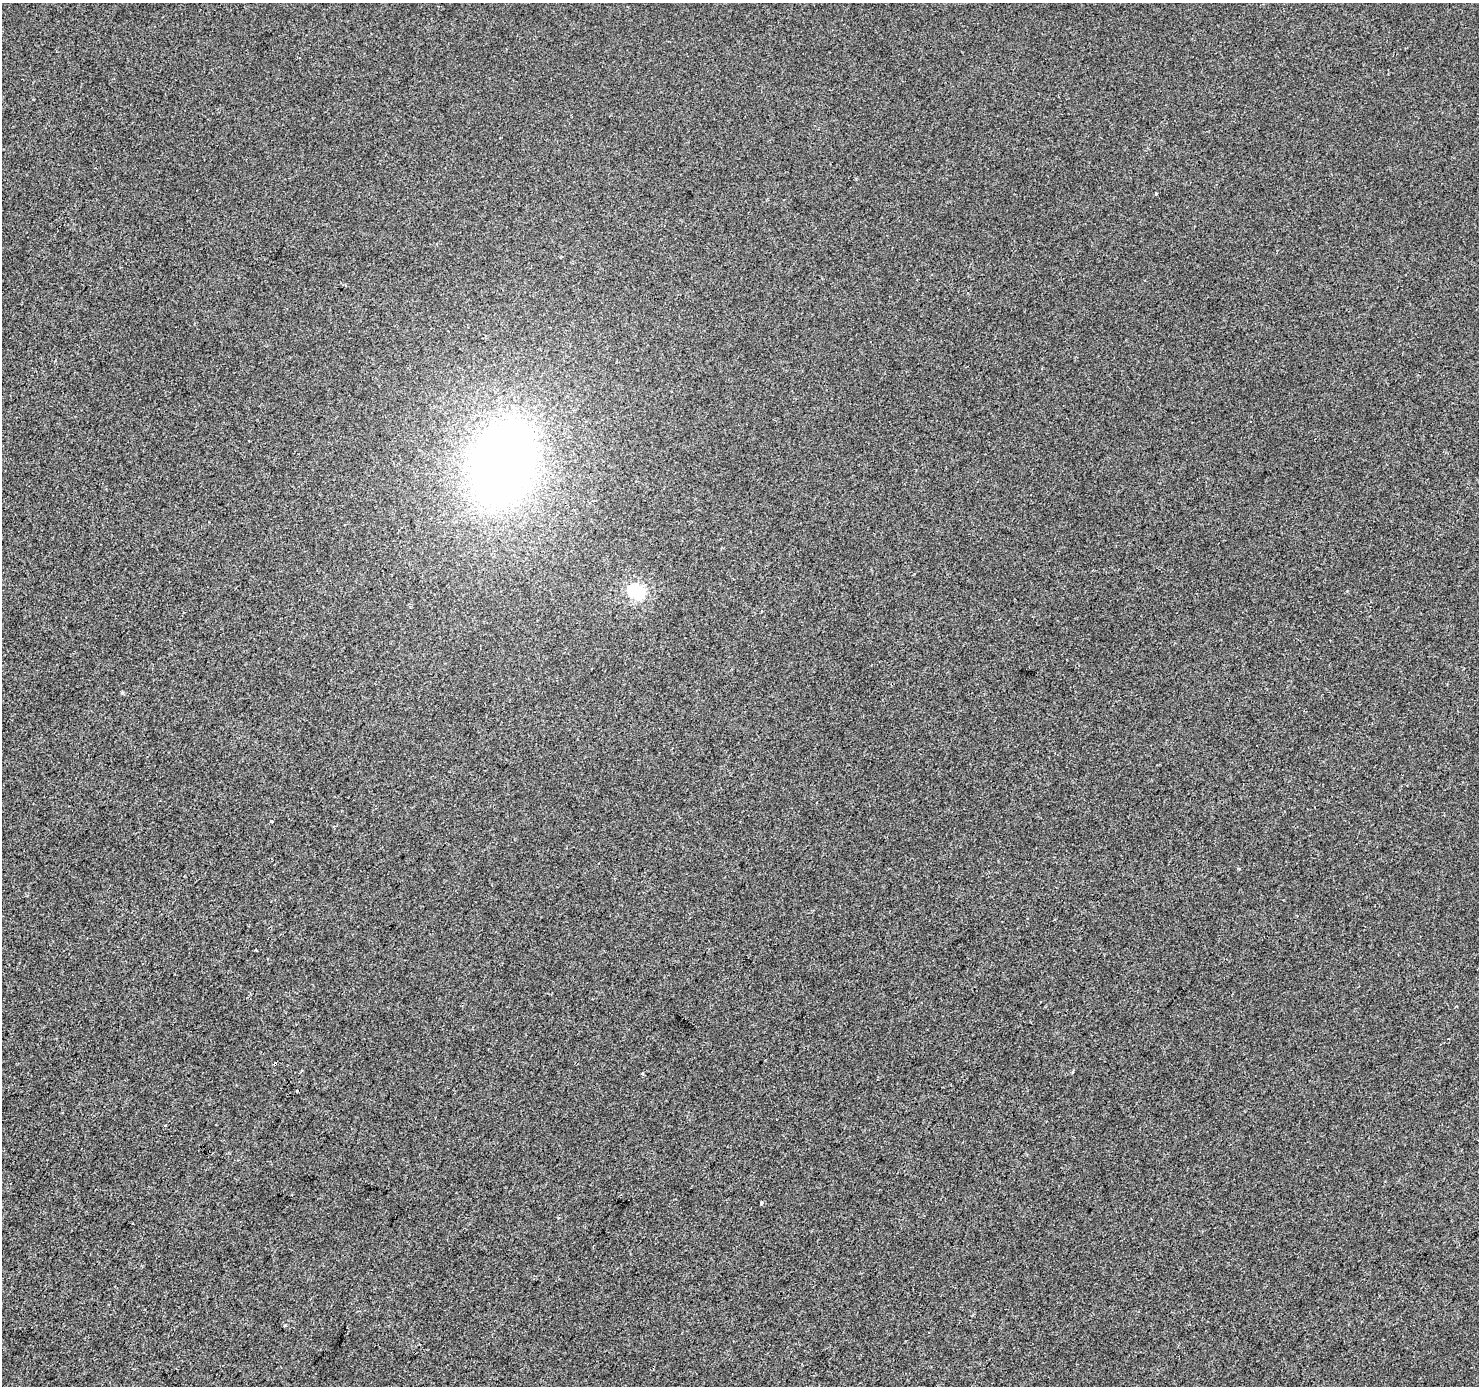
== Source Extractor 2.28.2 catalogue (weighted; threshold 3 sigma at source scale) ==
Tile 7 of 4 x 4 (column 3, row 2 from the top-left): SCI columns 2961-4437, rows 3021-4404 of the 5915 x 5974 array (HDU 1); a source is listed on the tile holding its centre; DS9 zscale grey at full resolution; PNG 1481 x 1388 px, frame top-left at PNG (2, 3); no overlay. Shown black and unused: <1% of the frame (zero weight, under 2 of 3 exposures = <1% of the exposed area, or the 3 px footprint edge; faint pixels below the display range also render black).
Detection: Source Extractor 2.28.2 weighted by HDU 2 'WHT'; one run over the whole footprint, this tile lists its part. Background -2.79e-04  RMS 0.0042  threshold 0.0188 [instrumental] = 3 sigma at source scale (4.5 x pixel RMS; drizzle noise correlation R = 1.50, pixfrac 1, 0.0396/0.0396 arcsec/px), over >= 5 px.
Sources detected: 11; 1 inside a brighter object's white glare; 1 cosmic-ray / hot-pixel residue — not listed; the other 9 listed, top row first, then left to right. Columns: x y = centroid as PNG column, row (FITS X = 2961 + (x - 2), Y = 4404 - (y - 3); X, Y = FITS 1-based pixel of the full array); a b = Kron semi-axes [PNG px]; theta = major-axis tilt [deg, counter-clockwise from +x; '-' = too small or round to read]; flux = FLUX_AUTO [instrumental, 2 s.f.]
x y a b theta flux
1156 193 3 2 - 0.65
503 463 83 54 71 300
633 590 6 5 - 39
271 821 3 3 - 0.63
256 950 3 3 - 3.3
1073 1072 4 3 - 0.53
642 1073 3 3 - 0.72
165 1125 3 2 - 0.45
762 1203 4 3 - 0.98